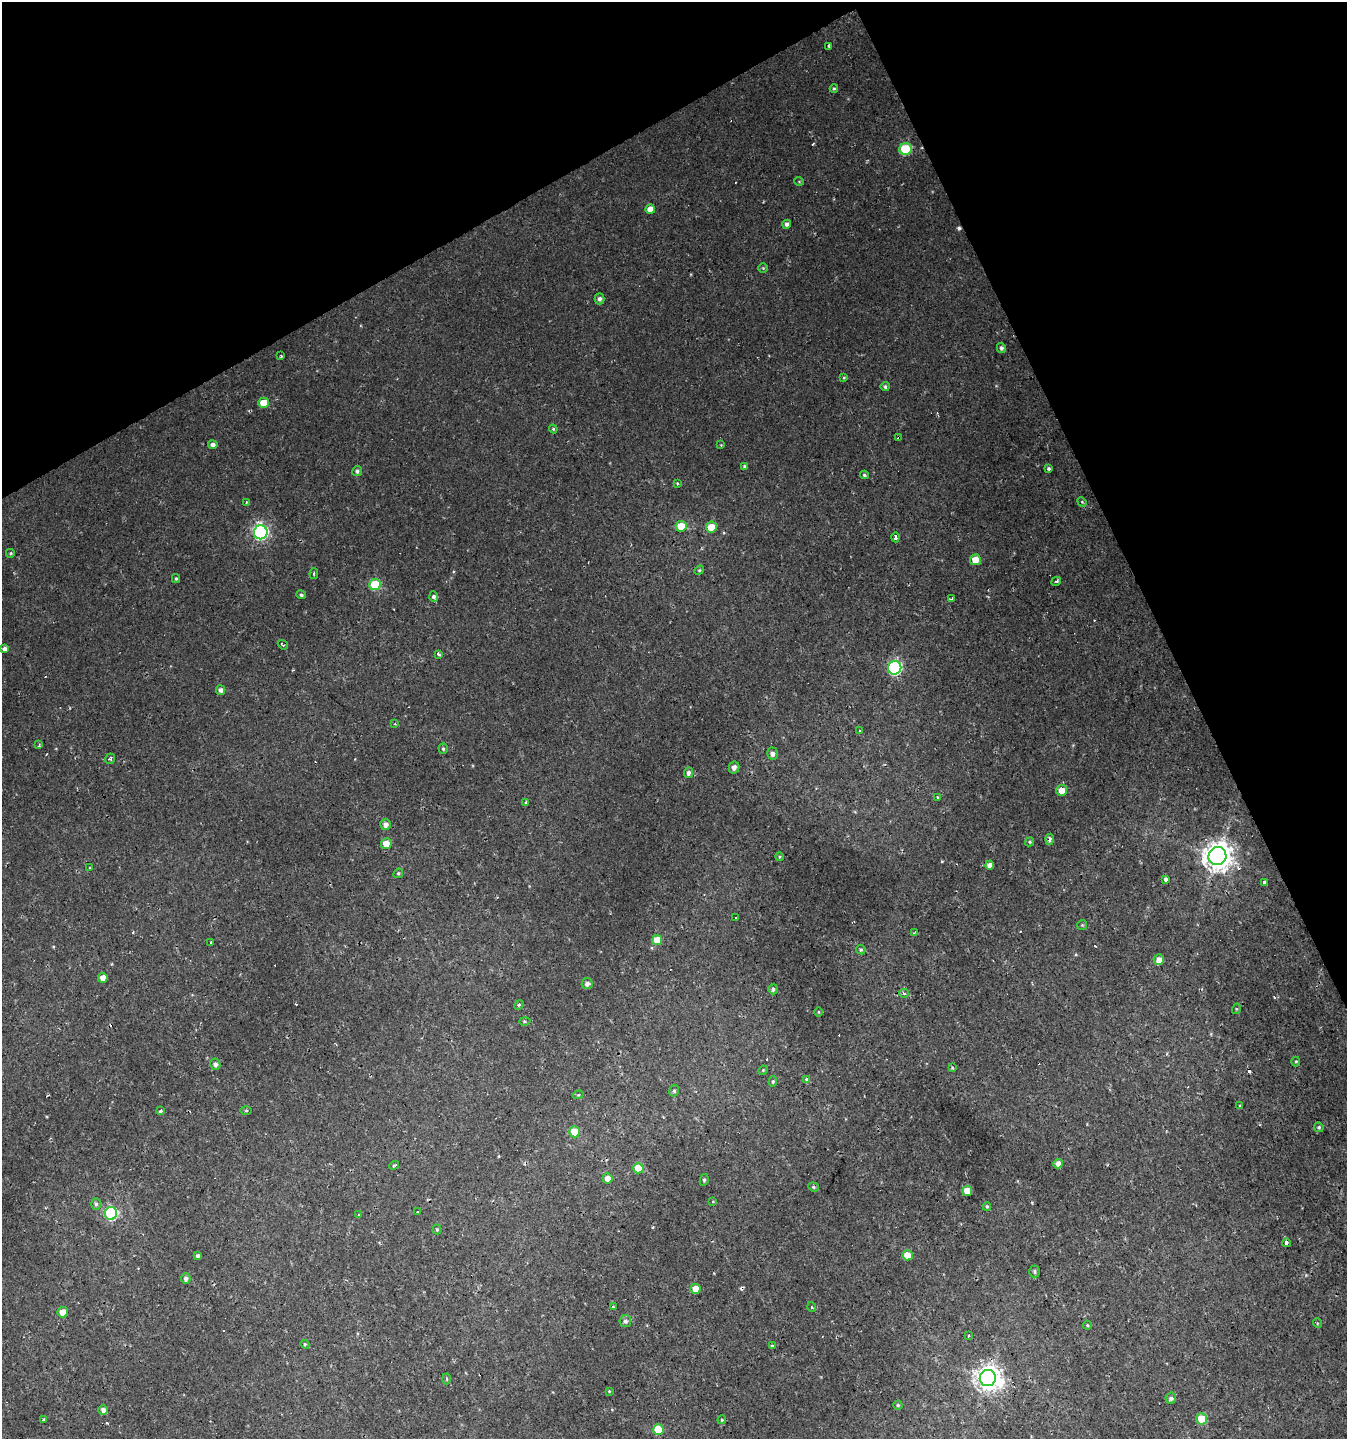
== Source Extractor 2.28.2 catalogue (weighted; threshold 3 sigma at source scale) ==
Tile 3 of 4 x 4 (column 3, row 1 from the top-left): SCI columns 2845-4189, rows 4312-5748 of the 5629 x 5748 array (HDU 1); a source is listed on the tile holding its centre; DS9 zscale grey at full resolution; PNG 1349 x 1441 px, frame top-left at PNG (2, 2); each listed source drawn as its Kron ellipse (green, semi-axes under 4 px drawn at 4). Shown black and unused: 24% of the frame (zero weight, under 2 of 3 exposures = <1% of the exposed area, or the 3 px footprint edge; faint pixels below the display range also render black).
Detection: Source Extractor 2.28.2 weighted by HDU 2 'WHT'; one run over the whole footprint, this tile lists its part. Background 0.00239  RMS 0.0018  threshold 0.00792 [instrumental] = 3 sigma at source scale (4.5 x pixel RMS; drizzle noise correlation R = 1.50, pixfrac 1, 0.0396/0.0396 arcsec/px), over >= 5 px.
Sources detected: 147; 1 inside a brighter object's white glare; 14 cosmic-ray / hot-pixel residue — neither listed nor drawn; the other 132 listed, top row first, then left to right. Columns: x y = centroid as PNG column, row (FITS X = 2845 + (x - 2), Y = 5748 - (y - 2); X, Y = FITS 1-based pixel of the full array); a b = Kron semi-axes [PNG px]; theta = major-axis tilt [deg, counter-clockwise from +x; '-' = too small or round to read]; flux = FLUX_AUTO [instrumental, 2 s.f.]
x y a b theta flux
829 46 3 3 - 0.39
834 89 4 3 - 0.23
905 149 6 6 - 10
799 181 5 3 - 0.17
650 209 5 4 - 1.4
787 224 4 4 - 0.51
763 268 4 4 - 0.2
599 299 5 5 - 0.5
1001 348 5 4 - 0.44
281 356 3 3 - 0.21
844 378 4 4 - 0.2
885 387 4 4 - 0.38
264 403 5 5 - 3.9
553 429 4 4 - 0.2
899 437 3 3 - 0.52
213 445 5 4 - 0.71
721 445 4 4 - 0.14
744 466 4 4 - 0.28
1049 468 4 3 - 0.32
357 471 5 4 - 0.4
864 475 4 3 - 0.26
677 483 4 3 - 0.19
1082 502 5 4 - 0.2
246 503 4 2 - 0.35
681 526 5 5 - 3.9
711 527 5 5 - 3.1
261 532 7 6 - 42
896 537 5 3 - 2.6
11 553 5 5 - 0.25
975 560 5 5 - 2.3
699 570 5 4 - 0.22
314 574 5 3 - 0.19
176 579 4 3 - 0.29
1056 581 5 3 - 0.24
375 585 6 5 - 9.1
301 595 5 4 - 0.36
434 597 5 4 - 0.62
952 599 4 3 - 0.87
283 645 5 3 - 0.25
4 649 4 4 - 0.7
439 654 4 3 - 0.43
895 668 7 6 - 28
220 690 5 4 - 0.74
395 724 3 3 - 0.28
859 731 3 2 - 0.19
39 745 4 3 - 0.23
443 749 5 4 - 0.29
772 753 6 5 - 0.72
110 759 5 4 - 0.32
734 767 6 5 - 0.93
688 773 5 4 - 0.6
1062 790 5 5 - 2.2
937 797 3 3 - 0.4
526 803 4 3 - 0.36
385 824 5 5 - 0.97
1050 839 6 4 84 0.59
1030 842 5 4 - 0.25
386 844 5 5 - 2.4
1217 856 9 9 - 240
779 857 4 4 - 0.2
990 865 4 4 - 0.98
89 868 3 2 - 0.25
398 873 5 4 - 0.25
1165 879 4 3 - 1.2
1265 882 4 3 - 1.1
736 918 3 3 - 0.51
1082 925 5 5 - 0.2
915 932 3 2 - 0.14
657 940 5 5 - 2.8
210 943 3 3 - 0.46
861 950 5 4 - 0.31
1159 960 5 5 - 1.2
103 978 5 5 - 1.5
587 984 5 5 - 0.7
773 989 5 5 - 0.41
904 993 5 4 - 0.32
519 1005 5 4 - 0.34
1236 1009 5 3 - 0.16
818 1012 5 3 - 0.15
525 1021 5 3 - 0.22
1296 1061 5 4 - 0.23
215 1064 6 5 - 0.67
952 1068 3 3 - 0.27
763 1070 5 4 - 0.18
807 1079 4 3 - 1.2
773 1082 5 4 - 0.27
674 1091 6 5 - 0.33
578 1095 5 4 - 0.28
1240 1106 3 3 - 0.17
160 1111 4 3 - 0.55
246 1111 5 3 - 0.19
1319 1127 5 4 - 0.27
575 1132 5 5 - 3.9
1058 1164 5 5 - 1.1
394 1165 5 2 - 0.3
638 1168 5 5 - 3.9
607 1178 5 5 - 1.3
704 1180 6 4 81 0.33
813 1187 5 4 - 0.26
967 1191 5 5 - 2.6
713 1201 4 3 - 0.14
96 1204 6 4 -90 0.4
987 1206 4 4 - 0.29
418 1211 3 2 - 0.18
111 1213 6 6 - 21
359 1214 2 2 - 0.17
437 1229 5 4 - 0.21
1286 1243 4 3 - 0.58
907 1255 5 5 - 2.1
197 1256 4 3 - 0.46
1034 1272 6 5 - 0.35
186 1279 5 4 - 0.61
696 1289 5 5 - 2.7
613 1307 3 3 - 0.34
812 1307 5 3 - 0.18
63 1312 5 5 - 2.9
625 1321 6 6 - 0.57
1317 1323 5 3 - 0.17
1087 1325 4 4 - 0.19
968 1336 3 3 - 0.2
305 1344 4 4 - 0.21
772 1346 4 4 - 0.21
988 1378 8 8 - 150
446 1379 5 3 - 0.22
609 1391 3 3 - 0.17
1171 1398 5 5 - 0.52
898 1405 4 4 - 0.24
103 1410 5 4 - 0.75
44 1419 3 3 - 0.71
1201 1419 5 5 - 3.8
722 1420 4 3 - 0.22
658 1429 5 5 - 5.7
Overlapping masked pixels (flux is a lower limit): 5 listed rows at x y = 899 437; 1050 839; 1217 856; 1159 960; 103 1410